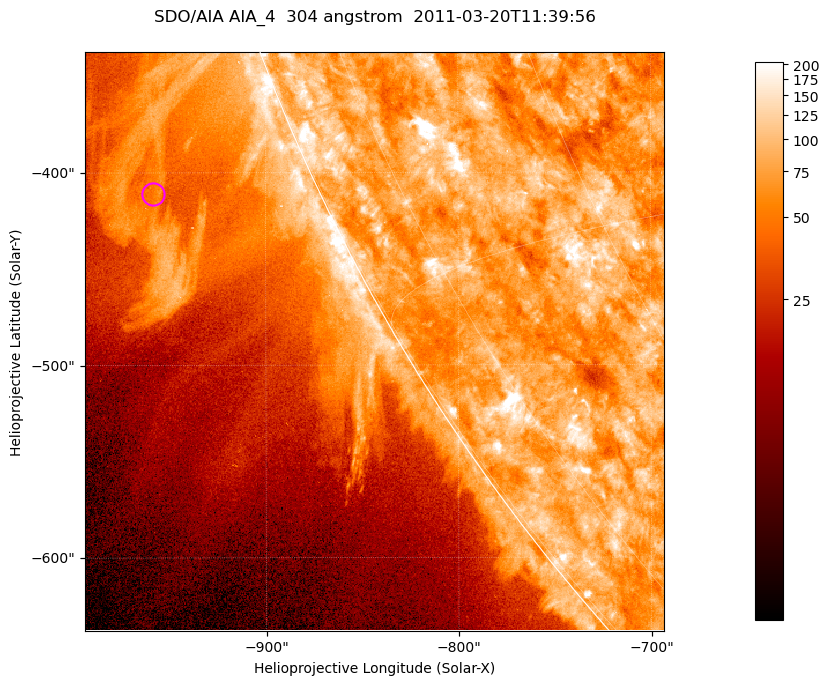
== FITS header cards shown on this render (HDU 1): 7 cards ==
TELESCOP= 'SDO/AIA '           / For AIA: SDO/AIA
INSTRUME= 'AIA_4   '           / For AIA: AIA_ATA1, AIA_ATA2, AIA_ATA3 or AIA_AT
WAVELNTH=                  304 / [angstrom] Wavelength
WAVEUNIT= 'angstrom'           / Wavelength unit: angstrom
DATE-OBS= '2011-03-20T11:39:56.125' / [ISO] Date when observation started; ISO 8
CTYPE1  = 'HPLN-TAN'           / CTYPE1; Typically HPLN
CTYPE2  = 'HPLT-TAN'           / CTYPE2; Typically HPLT

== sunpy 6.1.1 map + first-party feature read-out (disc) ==
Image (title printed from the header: SDO/AIA AIA_4  304 angstrom  2011-03-20T11:39:56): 501 x 501 px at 0.6 arcsec/px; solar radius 964 arcsec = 1606 px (partial field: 1.4% of the solar disc is inside the frame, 44% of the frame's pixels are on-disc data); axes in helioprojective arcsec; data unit not stated in the header (colour bar unlabelled)
Orientation: roll -0.132 deg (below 1 deg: not rotated)
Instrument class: DISC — disc imager (sunpy class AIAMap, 304 A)
Bright regions (active regions / flare kernels): reference = the on-disc median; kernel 5 px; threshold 5 sigma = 117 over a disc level ~77.4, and >= 1.15x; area >= 251 px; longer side >= 6 px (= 3.6 arcsec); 0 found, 0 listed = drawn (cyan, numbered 1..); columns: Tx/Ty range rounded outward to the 2 arcsec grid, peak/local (2 s.f.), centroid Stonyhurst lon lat
Off-limb structures (1.02-1.3 R_sun): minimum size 125 px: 6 found; the strongest spans PA ~110..115 deg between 1.02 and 1.15 R_sun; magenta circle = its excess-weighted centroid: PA ~115 deg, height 1.08 R_sun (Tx ~-958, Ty ~-412 arcsec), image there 2.2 x the reference